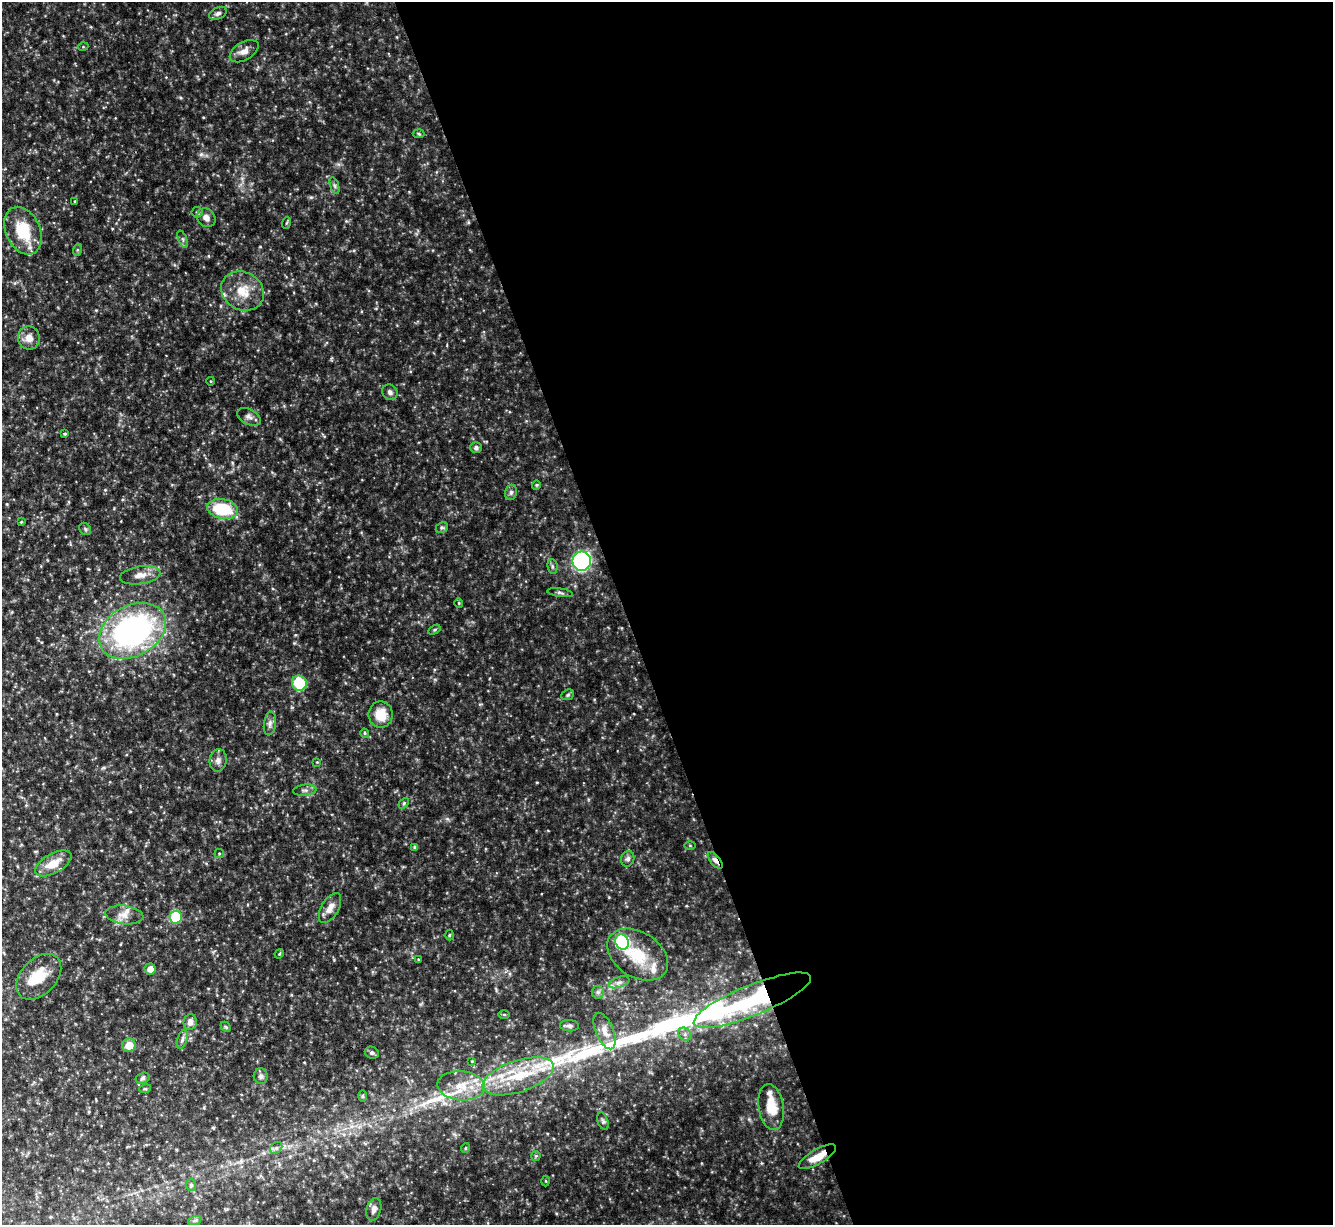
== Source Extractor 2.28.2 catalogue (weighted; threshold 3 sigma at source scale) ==
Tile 8 of 4 x 4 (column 4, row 2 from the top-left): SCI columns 3994-5324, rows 2589-3811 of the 5324 x 5304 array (HDU 1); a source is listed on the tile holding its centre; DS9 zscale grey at full resolution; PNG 1335 x 1227 px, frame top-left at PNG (2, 2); each listed source drawn as its Kron ellipse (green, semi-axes under 4 px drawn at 4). Shown black and unused: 53% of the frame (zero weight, under 5 of 10 exposures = <1% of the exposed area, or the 3 px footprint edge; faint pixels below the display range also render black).
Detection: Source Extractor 2.28.2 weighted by HDU 2 'WHT'; one run over the whole footprint, this tile lists its part. Background 0.0762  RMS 0.005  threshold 0.0205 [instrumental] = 3 sigma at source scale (4.09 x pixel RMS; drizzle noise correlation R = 1.36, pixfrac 0.8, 0.05/0.05 arcsec/px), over >= 5 px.
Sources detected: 95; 3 long thin detections or spike segments (spike, bleed or trail) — neither listed nor drawn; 6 inside a brighter listed object's ellipse — not listed separately; the other 86 listed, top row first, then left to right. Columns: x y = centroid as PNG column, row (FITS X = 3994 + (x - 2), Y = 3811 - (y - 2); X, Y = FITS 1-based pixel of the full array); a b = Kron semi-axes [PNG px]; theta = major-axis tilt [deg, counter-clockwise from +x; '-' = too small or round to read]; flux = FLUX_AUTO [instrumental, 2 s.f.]
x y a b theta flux
218 13 9 5 23 1.3
83 47 5 3 - 0.38
244 51 16 9 31 3.2
419 134 6 4 -4 0.62
335 186 8 4 -71 0.85
75 201 3 3 - 0.46
197 212 5 5 - 0.68
206 218 10 8 -44 2.5
286 223 6 3 70 0.46
23 231 25 17 -65 17
183 239 9 3 -69 0.75
77 250 6 4 71 0.63
243 291 22 19 -30 10
29 338 11 11 - 3.9
211 381 4 3 - 0.33
390 392 8 7 - 1.3
249 417 13 7 -27 1.9
65 434 3 3 - 0.45
476 447 6 5 - 1.1
536 485 5 4 - 0.51
511 492 8 6 75 1.2
223 509 15 10 -10 21
21 522 4 4 - 0.46
442 528 6 5 - 0.82
85 529 7 5 -47 0.81
582 561 10 9 - 83
552 566 7 5 -84 0.93
140 575 20 9 9 4.2
560 593 13 3 -8 1
459 603 4 4 - 0.47
434 630 6 4 32 0.64
132 631 36 25 29 120
299 683 8 7 - 18
568 695 7 5 23 0.73
381 715 13 12 - 8.1
270 724 12 6 81 1.7
365 733 4 4 - 0.54
218 760 11 8 83 2.2
317 762 4 4 - 0.38
305 790 12 5 6 1.5
404 803 6 4 47 0.6
690 846 6 4 -1 0.48
415 847 4 4 - 1.1
219 854 5 4 - 0.51
628 859 8 6 72 1.4
715 860 10 5 -51 2.1
53 863 20 9 29 8
330 908 16 8 60 3.6
124 915 19 9 -7 3.9
176 917 6 6 - 18
449 935 5 3 - 0.48
622 942 8 6 -63 61
279 954 5 4 - 0.41
638 955 33 22 -33 18
418 959 3 2 - 0.27
150 969 5 5 - 2.8
39 977 27 17 46 12
619 982 11 5 18 1.7
598 992 6 6 - 1.1
752 1000 63 15 22 54
504 1014 5 4 - 0.48
190 1022 8 6 84 2.3
569 1026 9 5 -5 1.2
226 1027 6 4 -45 0.56
605 1031 19 8 -67 4.6
685 1034 7 6 - 1.4
182 1039 10 5 72 1.3
129 1045 7 6 - 6.2
372 1053 7 6 - 1.1
472 1061 3 3 - 0.32
261 1076 8 7 - 1.4
518 1076 37 16 18 21
143 1078 7 5 18 0.89
461 1086 24 14 -5 11
145 1089 6 3 16 0.56
363 1096 6 4 90 0.59
771 1107 23 12 -81 8.9
603 1121 9 5 -70 0.95
276 1148 7 5 42 1.1
465 1148 5 3 - 0.38
536 1156 5 4 - 0.5
817 1157 21 7 30 6.9
546 1181 5 3 - 0.4
191 1185 6 5 - 0.88
374 1209 11 7 74 2.5
195 1220 7 4 19 0.9
Overlapping masked pixels (flux is a lower limit): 3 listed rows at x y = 715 860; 752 1000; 817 1157
Unlisted compact peaks at least as high as the median listed source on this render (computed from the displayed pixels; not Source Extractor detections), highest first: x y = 311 197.